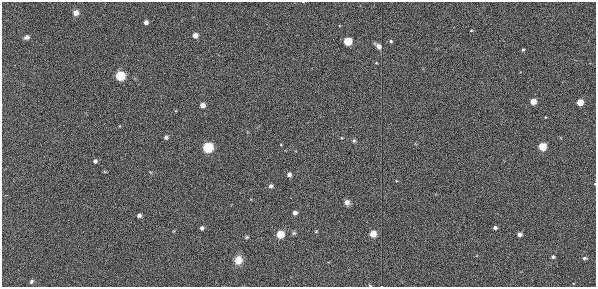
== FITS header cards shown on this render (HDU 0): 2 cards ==
NAXIS1  =                  594
NAXIS2  =                  285

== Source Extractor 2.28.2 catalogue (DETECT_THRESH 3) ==
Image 594 x 285 px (HDU 0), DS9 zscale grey, 1 PNG px = 1 image px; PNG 598 x 289 px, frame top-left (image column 1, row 285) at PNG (2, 2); no overlay
Background 178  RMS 5.9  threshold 17.8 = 3 sigma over >= 5 px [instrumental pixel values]
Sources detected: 37; all 37 listed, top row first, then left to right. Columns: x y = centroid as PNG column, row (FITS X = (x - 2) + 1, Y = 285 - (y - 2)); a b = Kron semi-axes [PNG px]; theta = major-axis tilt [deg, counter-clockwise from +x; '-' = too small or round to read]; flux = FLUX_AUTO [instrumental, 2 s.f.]
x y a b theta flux
76 13 6 6 - 2200
146 22 4 4 - 2100
471 30 4 3 - 310
195 35 4 4 - 3500
27 37 7 5 23 1100
391 41 5 4 - 590
347 42 5 5 - 19000
378 46 7 5 -39 2000
523 50 3 3 - 480
120 76 5 5 - 37000
533 102 4 4 - 5300
580 103 4 4 - 8100
202 105 4 4 - 3400
166 137 5 5 - 950
354 141 5 4 - 570
542 147 5 5 - 15000
208 148 5 5 - 53000
95 161 4 4 - 1300
289 175 4 4 - 2000
595 184 4 2 - 250
270 186 4 4 - 1400
347 202 6 6 - 1800
295 213 5 4 - 1100
139 215 4 4 - 1600
202 228 4 4 - 1400
495 228 4 3 - 1000
316 231 5 3 - 340
294 233 6 5 - 620
373 234 4 4 - 7600
519 234 4 4 - 2000
280 235 5 4 - 15000
247 237 5 5 - 470
553 257 4 3 - 830
585 258 6 4 1 740
238 260 8 7 - 4900
31 281 6 4 53 780
370 285 5 3 - 340
At the frame edge (FLAGS 8, measured only in part): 2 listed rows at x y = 595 184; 370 285